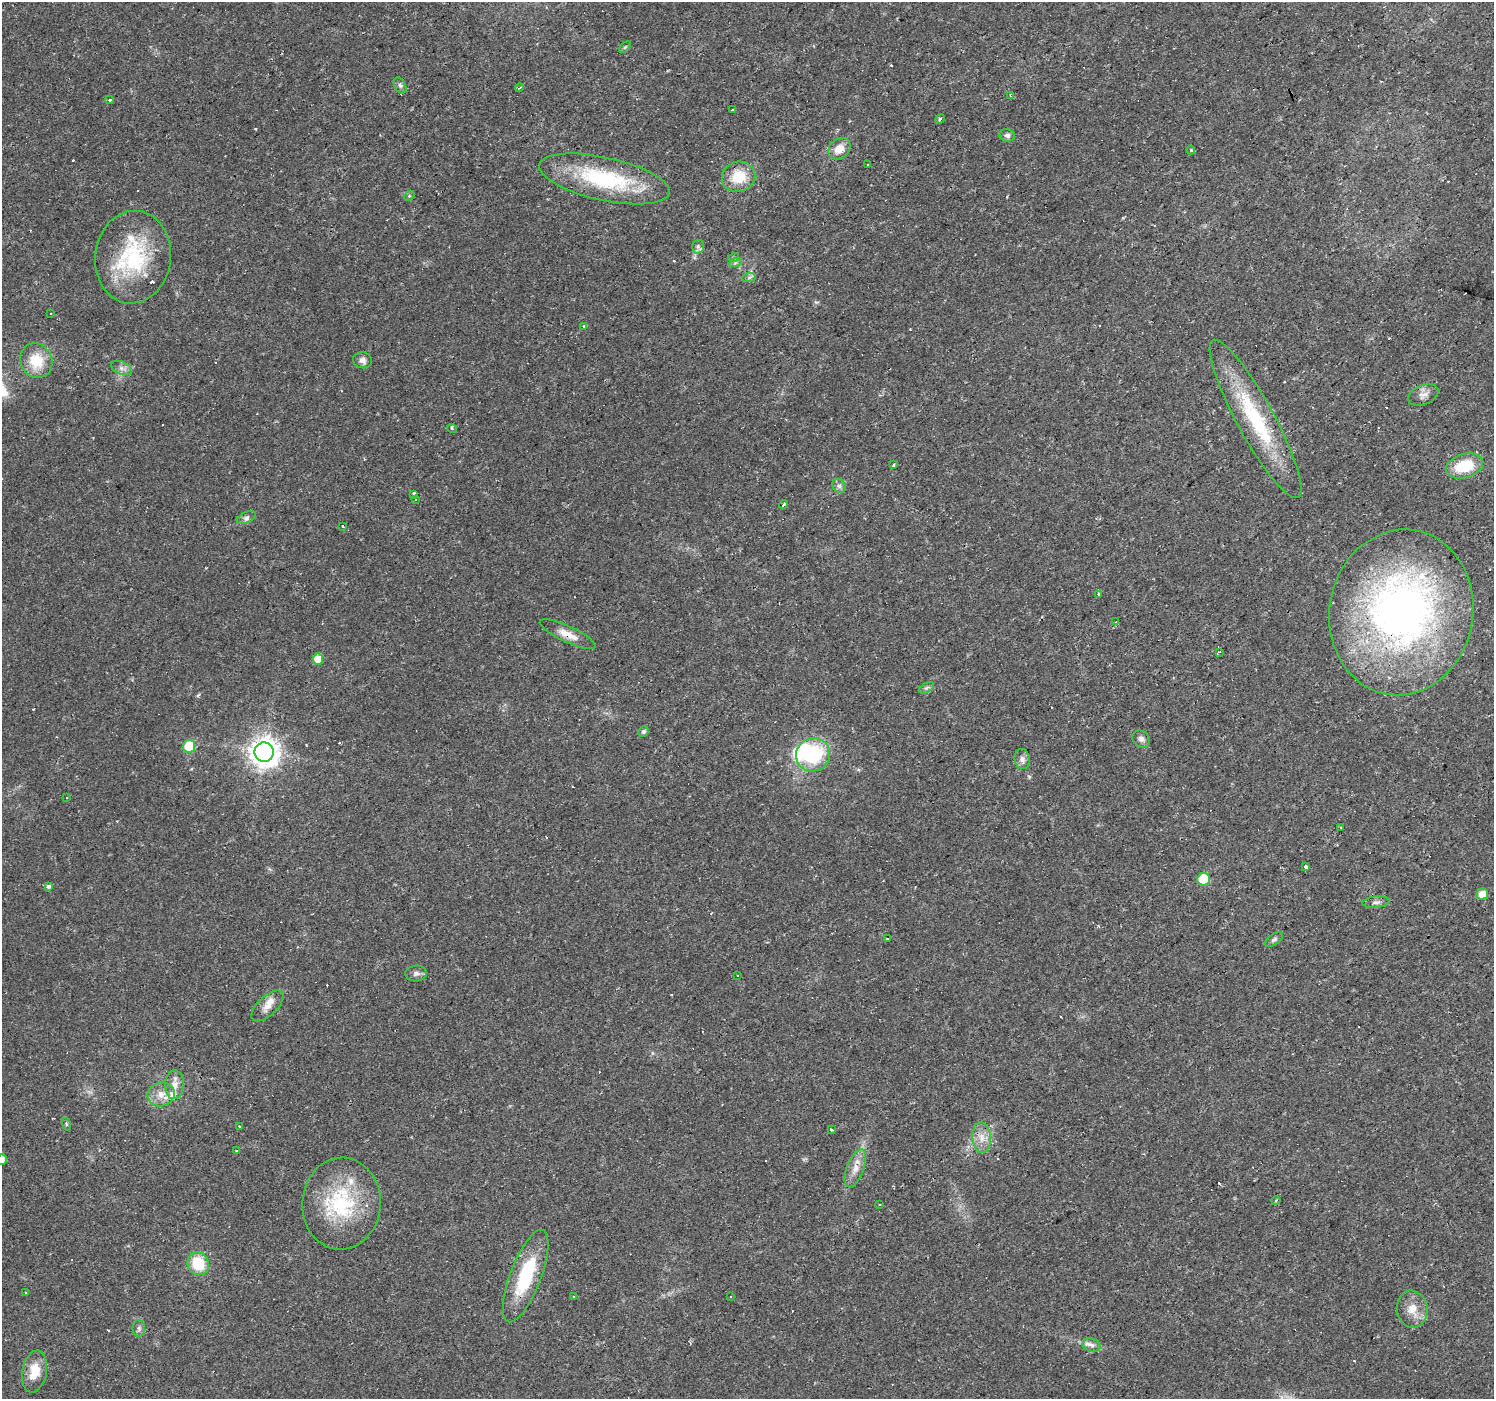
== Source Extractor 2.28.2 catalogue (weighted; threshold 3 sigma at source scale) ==
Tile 10 of 4 x 4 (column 2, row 3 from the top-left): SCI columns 1493-2984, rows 1528-2924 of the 5970 x 5910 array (HDU 1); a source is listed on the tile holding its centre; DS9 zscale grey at full resolution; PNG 1496 x 1401 px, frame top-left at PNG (2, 2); each listed source drawn as its Kron ellipse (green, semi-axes under 4 px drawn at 4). Shown black and unused: <1% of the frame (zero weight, under 2 of 3 exposures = <1% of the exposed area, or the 3 px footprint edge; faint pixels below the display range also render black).
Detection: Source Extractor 2.28.2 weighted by HDU 2 'WHT'; one run over the whole footprint, this tile lists its part. Background 0.0195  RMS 0.0024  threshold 0.0108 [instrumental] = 3 sigma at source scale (4.5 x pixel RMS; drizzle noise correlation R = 1.50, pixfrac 1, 0.0396/0.0396 arcsec/px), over >= 5 px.
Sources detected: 123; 3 inside a brighter object's white glare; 34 cosmic-ray / hot-pixel residue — neither listed nor drawn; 5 inside a brighter listed object's ellipse — not listed separately; the other 81 listed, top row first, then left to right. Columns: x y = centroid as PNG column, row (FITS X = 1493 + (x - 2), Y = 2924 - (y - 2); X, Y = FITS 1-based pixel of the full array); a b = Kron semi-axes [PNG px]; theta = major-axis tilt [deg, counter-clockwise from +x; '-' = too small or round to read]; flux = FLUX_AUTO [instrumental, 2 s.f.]
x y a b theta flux
625 47 7 4 45 0.37
400 85 8 5 -62 0.61
519 88 4 2 - 0.28
1011 96 4 3 - 0.46
110 100 4 3 - 0.36
732 110 4 3 - 1.7
940 119 5 4 - 0.4
1007 135 8 6 -9 0.68
839 149 12 9 41 3.1
1191 150 4 4 - 0.32
868 164 2 2 - 0.18
738 177 17 15 19 6.6
604 179 67 21 -12 24
409 196 6 4 43 0.34
698 247 7 6 - 0.62
133 257 46 38 83 22
734 257 5 3 - 0.26
735 263 7 4 19 0.45
749 277 7 4 2 0.46
50 313 3 3 - 0.81
584 326 4 3 - 0.85
362 360 9 8 - 1.1
36 361 18 15 -63 6.8
122 368 11 6 -22 1
1423 395 16 9 23 1.7
1255 419 89 18 -61 23
452 429 5 3 - 0.3
893 465 3 3 - 1
1464 466 19 12 16 8.7
839 486 7 6 - 0.71
414 494 3 3 - 1.3
415 499 3 3 - 0.68
784 505 4 2 - 0.69
246 518 10 5 24 0.83
343 526 3 3 - 9.5
1098 594 3 3 - 0.44
1401 612 83 72 80 130
1116 622 3 3 - 3.9
568 634 30 8 -25 3.1
1219 652 3 2 - 0.24
318 659 5 5 - 4.6
926 688 8 4 30 0.55
643 732 5 5 - 0.69
1141 739 9 8 - 0.95
189 746 6 6 - 9.3
264 752 9 9 - 290
813 755 17 16 - 20
1022 759 10 7 -82 1.1
67 798 3 3 - 0.48
1340 828 3 2 - 0.44
1306 867 3 3 - 4.4
1204 879 6 6 - 12
48 886 4 3 - 1.2
1482 894 6 5 - 3.1
1376 902 13 6 6 0.88
887 938 3 2 - 0.24
1274 939 10 5 37 0.6
416 974 11 8 5 0.87
738 976 3 3 - 0.44
267 1006 20 9 43 2.3
174 1085 14 9 88 2.3
161 1094 14 12 20 2.8
66 1124 6 4 -72 0.35
239 1126 4 3 - 0.24
831 1130 3 3 - 0.7
982 1138 15 9 -84 2.6
237 1151 3 3 - 0.57
2 1159 5 5 - 1.5
855 1168 20 8 69 2.5
1276 1200 4 3 - 0.24
341 1203 46 39 86 22
879 1205 3 2 - 0.38
198 1264 12 10 -64 8.5
526 1276 49 15 69 15
26 1292 3 3 - 0.72
730 1296 3 3 - 0.59
574 1297 4 2 - 0.2
1412 1309 18 15 -82 3.6
139 1329 8 6 -89 0.68
1092 1345 9 6 -18 1
34 1371 21 12 79 5.2
Overlapping masked pixels (flux is a lower limit): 2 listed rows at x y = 1401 612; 568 634
Isophote crosses this tile's border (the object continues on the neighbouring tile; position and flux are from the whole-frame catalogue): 1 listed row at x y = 2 1159